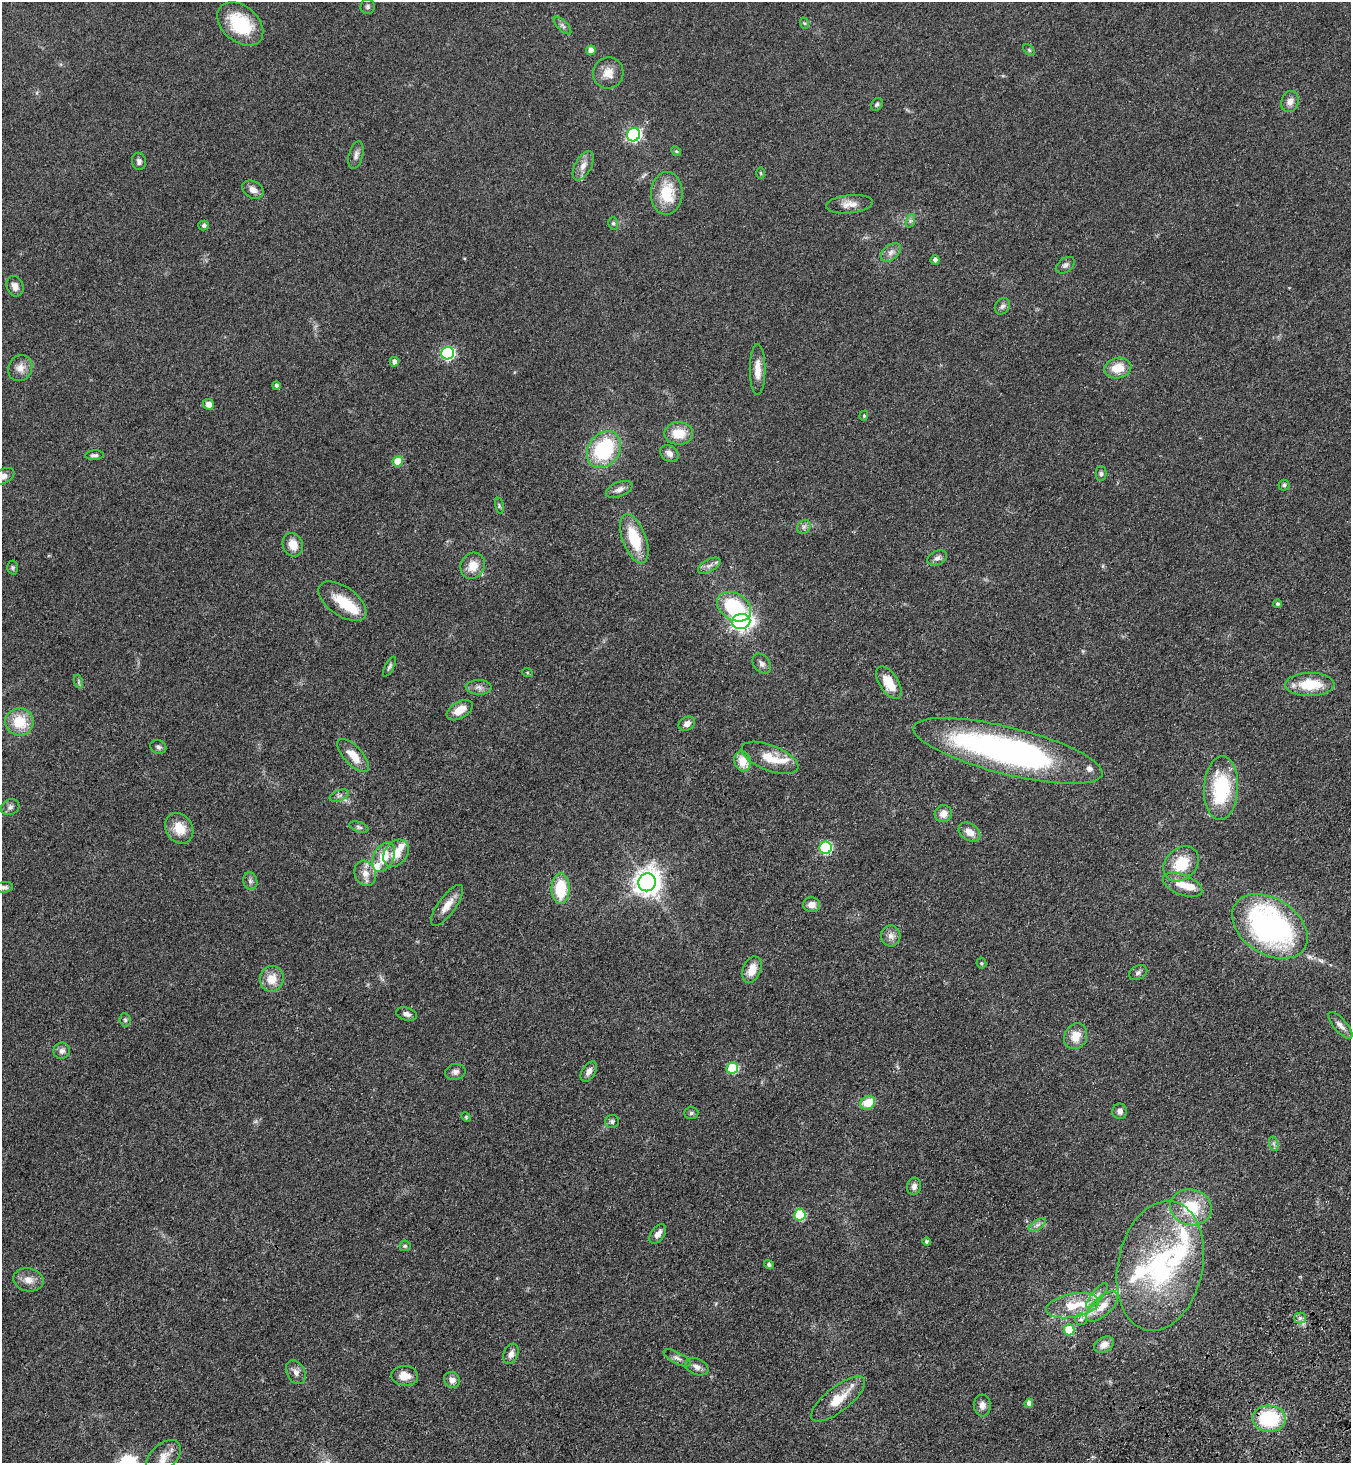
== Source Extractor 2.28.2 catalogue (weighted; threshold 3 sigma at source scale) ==
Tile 6 of 4 x 4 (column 2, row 2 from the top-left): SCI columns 1720-3068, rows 3024-4484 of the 6001 x 6046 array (HDU 1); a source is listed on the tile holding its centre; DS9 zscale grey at full resolution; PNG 1353 x 1465 px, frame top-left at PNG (2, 2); each listed source drawn as its Kron ellipse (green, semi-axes under 4 px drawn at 4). Shown black and unused: <1% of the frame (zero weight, under 3 of 4 exposures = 6% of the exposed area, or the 3 px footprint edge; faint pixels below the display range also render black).
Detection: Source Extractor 2.28.2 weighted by HDU 2 'WHT'; one run over the whole footprint, this tile lists its part. Background 0.0589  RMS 0.006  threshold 0.0272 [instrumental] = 3 sigma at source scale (4.5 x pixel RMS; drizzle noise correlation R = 1.50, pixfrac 1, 0.05/0.05 arcsec/px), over >= 5 px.
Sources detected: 148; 1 inside a brighter object's white glare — neither listed nor drawn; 10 inside a brighter listed object's ellipse — not listed separately; the other 137 listed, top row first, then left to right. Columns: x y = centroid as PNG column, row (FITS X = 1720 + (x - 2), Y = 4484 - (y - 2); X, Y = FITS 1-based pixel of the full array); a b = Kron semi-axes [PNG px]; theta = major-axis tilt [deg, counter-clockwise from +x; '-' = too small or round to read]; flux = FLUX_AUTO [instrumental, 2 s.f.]
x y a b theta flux
368 7 7 7 - 1.4
804 23 6 3 -71 0.67
240 24 26 17 -40 27
563 26 11 5 -45 1.7
591 50 5 4 - 5.7
1029 50 7 4 -46 0.83
608 73 15 15 - 7.1
1290 102 11 8 71 3.9
877 104 7 5 54 1.2
633 135 7 6 - 120
676 151 5 4 - 0.74
356 155 14 7 76 2.7
139 161 9 7 -78 2
583 166 16 8 62 4.7
761 173 6 4 -88 0.74
253 190 11 8 -28 3.6
667 193 21 16 87 20
850 204 23 9 5 5.5
910 221 7 4 72 1.1
613 223 6 5 - 1.1
204 225 5 5 - 1.5
891 252 11 7 40 3
935 260 4 4 - 1.9
1065 265 10 7 35 2
15 286 10 8 -68 3.4
1002 306 8 7 - 2.1
447 353 6 6 - 87
394 362 5 4 - 2.7
20 368 13 11 61 5.3
1118 368 13 10 10 11
758 369 25 8 -90 7
276 385 4 4 - 1.4
208 404 5 5 - 3.6
864 416 5 4 - 0.76
679 433 14 11 1 12
604 450 20 15 54 46
669 453 10 7 -37 3.4
94 455 9 5 4 1.5
398 461 5 5 - 13
1101 474 7 5 90 1.4
3 476 12 7 26 3.1
1284 485 5 5 - 1
619 489 14 7 21 3.2
499 506 8 3 -78 0.89
804 527 7 6 - 1.8
634 539 26 11 -69 22
293 545 12 10 -67 8.1
937 558 10 7 22 2.2
473 566 13 12 - 8.9
709 566 12 6 28 2.6
13 568 7 5 89 1.1
342 601 27 14 -35 15
1277 604 4 4 - 1.2
734 607 18 13 -32 37
741 621 9 7 10 220
762 664 11 8 -53 2.6
389 667 11 4 62 1.4
527 672 5 3 - 0.6
79 682 7 4 -72 0.92
889 683 18 9 -58 12
1310 684 24 11 1 20
479 687 13 7 -2 2.9
460 710 14 8 31 7
19 722 14 13 - 16
687 724 9 6 32 3
158 747 8 7 - 1.8
1008 751 97 23 -14 190
353 756 21 9 -47 9.7
770 758 30 12 -21 13
742 761 10 8 -71 9.6
1221 788 32 17 86 44
339 796 10 5 23 1.9
10 807 9 7 27 1.9
943 814 9 8 - 4.5
359 827 10 5 -19 1.4
179 828 16 13 -57 11
969 832 12 8 -33 5.3
826 848 6 6 - 56
396 853 15 11 50 8.9
384 857 16 10 65 12
1181 864 19 15 44 19
365 873 13 10 -67 5.8
250 881 9 7 -74 2
647 882 9 8 - 610
1183 885 21 10 -21 8.4
4 887 9 5 5 1.5
560 889 15 9 89 24
447 905 24 8 54 7
812 905 8 7 - 4.4
1270 926 41 28 -33 150
891 936 10 9 - 3.8
981 963 5 5 - 0.76
752 970 14 9 68 7.9
1138 973 10 6 27 1.8
272 979 13 12 - 8.9
407 1014 10 6 -16 2.4
125 1020 6 5 - 1.1
1340 1025 17 6 -48 3.3
1076 1036 13 11 62 8.4
62 1051 8 8 - 2.5
732 1068 6 5 - 30
455 1072 10 8 14 2.4
589 1072 11 6 59 3.1
868 1103 8 6 32 11
1120 1111 8 7 - 2.8
691 1113 7 6 - 1.2
466 1117 5 4 - 0.63
612 1122 7 6 - 1.5
1274 1144 7 4 -71 1.2
914 1186 8 7 - 2.7
1191 1207 21 18 -12 23
800 1215 6 5 - 33
1037 1225 10 5 35 2
658 1234 11 6 54 3.8
926 1242 4 4 - 1.3
405 1246 5 5 - 1
769 1264 5 4 - 1.4
1160 1266 66 42 78 100
28 1280 15 11 -11 5.6
1097 1295 15 5 50 3.1
1073 1306 27 12 11 15
1102 1306 20 9 43 7.8
1300 1318 5 5 - 1.5
1081 1319 6 6 - 1.3
1069 1330 5 5 - 20
1104 1345 11 7 27 4.2
511 1354 10 7 70 3.4
677 1358 15 5 -27 2.4
697 1367 12 8 -22 3
296 1372 13 9 -60 3.3
405 1376 13 10 -5 7.2
452 1380 8 7 - 3.7
838 1399 33 12 38 14
1029 1403 5 4 - 3
982 1405 11 8 -85 3.5
1269 1419 17 13 -2 40
164 1457 20 12 42 8.9
Isophote crosses this tile's border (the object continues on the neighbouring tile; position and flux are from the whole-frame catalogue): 2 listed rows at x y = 3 476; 164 1457